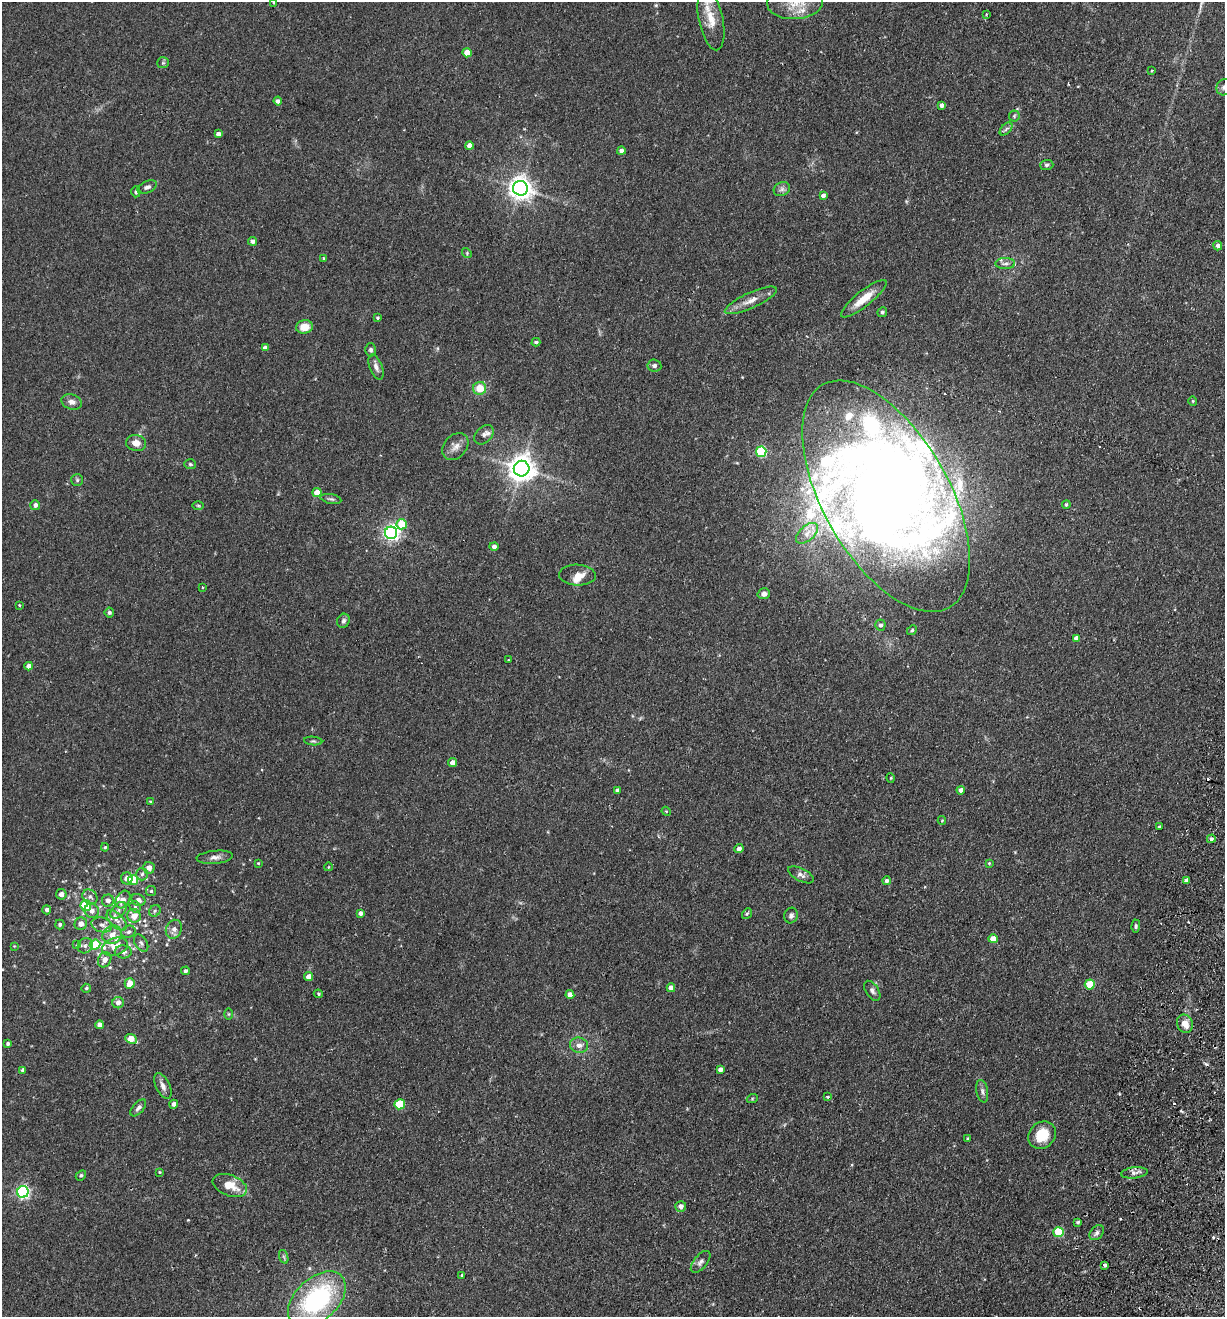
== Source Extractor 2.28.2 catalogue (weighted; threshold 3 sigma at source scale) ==
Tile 6 of 4 x 4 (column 2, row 2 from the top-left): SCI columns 1536-2758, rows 2651-3965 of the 5389 x 5300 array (HDU 1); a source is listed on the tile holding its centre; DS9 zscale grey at full resolution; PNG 1227 x 1319 px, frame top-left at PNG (2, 2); each listed source drawn as its Kron ellipse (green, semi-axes under 4 px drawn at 4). Shown black and unused: <1% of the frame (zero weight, under 2 of 3 exposures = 3% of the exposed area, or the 3 px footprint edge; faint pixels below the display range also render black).
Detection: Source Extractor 2.28.2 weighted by HDU 2 'WHT'; one run over the whole footprint, this tile lists its part. Background 0.0897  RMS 0.0061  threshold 0.0274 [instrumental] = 3 sigma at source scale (4.5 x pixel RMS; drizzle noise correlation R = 1.50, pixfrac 1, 0.05/0.05 arcsec/px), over >= 5 px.
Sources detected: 182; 2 inside a brighter object's white glare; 6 cosmic-ray / hot-pixel residue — neither listed nor drawn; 10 inside a brighter listed object's ellipse — not listed separately; the other 164 listed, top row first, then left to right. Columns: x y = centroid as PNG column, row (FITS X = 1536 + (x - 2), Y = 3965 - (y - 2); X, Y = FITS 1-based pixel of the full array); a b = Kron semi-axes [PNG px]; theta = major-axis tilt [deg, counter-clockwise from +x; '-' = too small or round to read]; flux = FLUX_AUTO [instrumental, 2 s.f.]
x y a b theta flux
273 2 4 2 - 0.52
795 2 28 16 3 15
986 15 3 3 - 1.4
711 19 31 12 -78 11
467 53 4 4 - 7.5
163 63 6 5 - 0.93
1151 70 3 3 - 0.75
1224 87 8 7 - 2.1
278 101 4 4 - 2.2
942 105 4 3 - 1.9
1014 116 5 5 - 0.87
1006 129 8 4 46 1.4
218 134 4 4 - 2.6
469 146 4 4 - 3.5
621 151 4 4 - 2.3
1047 165 7 5 3 1.2
147 187 10 6 22 2
520 188 7 7 - 450
782 189 8 6 27 1.9
136 192 5 4 - 1
823 195 4 3 - 1.8
253 241 4 4 - 2.4
1218 246 4 4 - 2.2
467 253 5 4 - 0.72
324 259 3 3 - 0.83
1005 264 10 5 0 2
864 299 28 8 39 10
751 300 28 7 24 6.2
882 312 5 4 - 1.3
377 318 4 4 - 0.92
304 327 8 6 9 7.4
536 342 4 3 - 1
265 348 4 4 - 2.4
370 350 6 5 - 1.5
654 366 7 6 - 1.9
376 367 13 6 -68 2.8
480 388 6 6 - 10
1193 401 4 4 - 0.67
72 402 10 7 -19 2.8
484 435 11 7 46 2.8
136 443 10 8 -7 4.7
455 447 15 11 48 4.3
761 452 5 5 - 44
190 464 6 5 - 0.94
522 469 8 8 - 660
77 480 6 6 - 1
317 492 4 4 - 8.7
886 496 128 63 -60 510
331 499 10 5 -11 1.4
35 505 5 5 - 2
1066 505 4 3 - 0.63
198 506 6 4 -1 0.74
402 524 5 5 - 16
391 533 6 6 - 180
807 533 13 7 42 4.7
494 547 4 4 - 2.3
577 575 18 10 -3 5.9
202 587 3 3 - 1.1
764 594 6 5 - 2.4
19 605 3 2 - 0.46
109 613 5 4 - 1.5
343 621 7 6 - 1.8
880 625 5 5 - 1.4
912 630 5 4 - 0.84
1076 638 4 4 - 3.1
508 660 3 2 - 0.38
29 666 4 4 - 2.8
313 741 9 4 -6 0.97
453 763 4 4 - 4.9
891 778 5 3 - 0.48
961 790 4 4 - 2.7
617 791 4 4 - 2.4
150 801 3 3 - 0.54
666 811 5 3 - 0.56
942 821 4 4 - 0.54
1159 827 3 3 - 0.73
1211 839 4 4 - 1.1
105 847 4 3 - 0.83
739 849 4 4 - 2
215 857 18 6 5 3.3
258 863 3 3 - 0.5
989 863 4 4 - 0.57
328 867 4 3 - 0.37
149 868 6 5 - 3.9
142 874 6 6 - 1.5
801 875 14 6 -27 2.6
127 878 6 5 - 3.8
133 880 5 5 - 23
886 881 4 4 - 1.6
1186 881 4 4 - 2.9
151 891 5 5 - 0.94
61 894 5 5 - 3.7
90 897 8 6 -42 2.1
123 900 9 6 60 4.3
138 900 7 5 -28 2.4
108 901 6 6 - 2.7
86 905 5 5 - 20
135 907 6 5 - 1
47 910 4 4 - 1.9
118 910 10 6 47 2.8
92 911 7 7 - 3.2
155 911 6 5 - 1.2
360 913 4 4 - 2.3
747 914 6 4 52 0.8
791 915 8 6 73 1.6
134 916 7 6 - 7.1
117 920 13 6 -47 3.9
60 924 5 4 - 1
81 924 6 6 - 3.5
102 925 10 7 -16 3
1136 926 6 4 88 0.91
174 929 9 8 - 3.2
128 932 7 6 - 1.8
112 935 10 8 38 5.9
993 939 4 4 - 6.4
141 943 9 6 -58 1.7
95 944 5 5 - 18
77 945 4 4 - 0.77
14 946 4 4 - 0.47
85 946 8 7 - 1.9
115 947 13 8 18 8.5
123 952 8 6 -3 2
105 960 8 6 59 4
185 971 4 4 - 1.1
309 977 4 4 - 3.5
130 983 5 5 - 6.9
1090 985 5 5 - 21
86 988 5 4 - 0.97
671 988 4 4 - 3.7
872 991 11 6 -56 2
318 994 4 3 - 0.72
570 995 4 4 - 3.7
118 1003 6 5 - 3.5
229 1014 6 4 -90 0.67
1185 1024 9 7 -66 6.3
99 1025 4 4 - 2.9
131 1039 6 4 -24 11
8 1043 3 3 - 1.1
579 1045 9 7 -15 3.1
720 1069 4 4 - 2.3
23 1070 4 4 - 2
163 1086 14 7 -64 3
982 1091 11 6 -79 1.9
827 1097 4 3 - 0.75
752 1099 5 3 - 0.51
174 1104 4 4 - 1.9
400 1104 5 5 - 23
138 1108 10 5 50 1.8
1042 1135 14 12 46 13
968 1139 3 3 - 0.77
159 1172 3 3 - 0.54
1134 1173 13 5 6 2.6
81 1175 5 4 - 1.1
230 1185 18 10 -21 11
23 1192 6 5 - 100
681 1206 5 5 - 2.6
1078 1222 3 3 - 0.93
1059 1232 5 5 - 23
1097 1233 8 6 51 1.9
284 1257 7 4 -71 1.1
701 1262 13 6 51 2.3
1105 1265 4 3 - 3.4
462 1275 3 3 - 0.49
317 1299 34 21 43 80
Isophote crosses this tile's border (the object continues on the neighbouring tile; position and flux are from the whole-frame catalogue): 4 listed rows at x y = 273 2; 795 2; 711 19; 1224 87